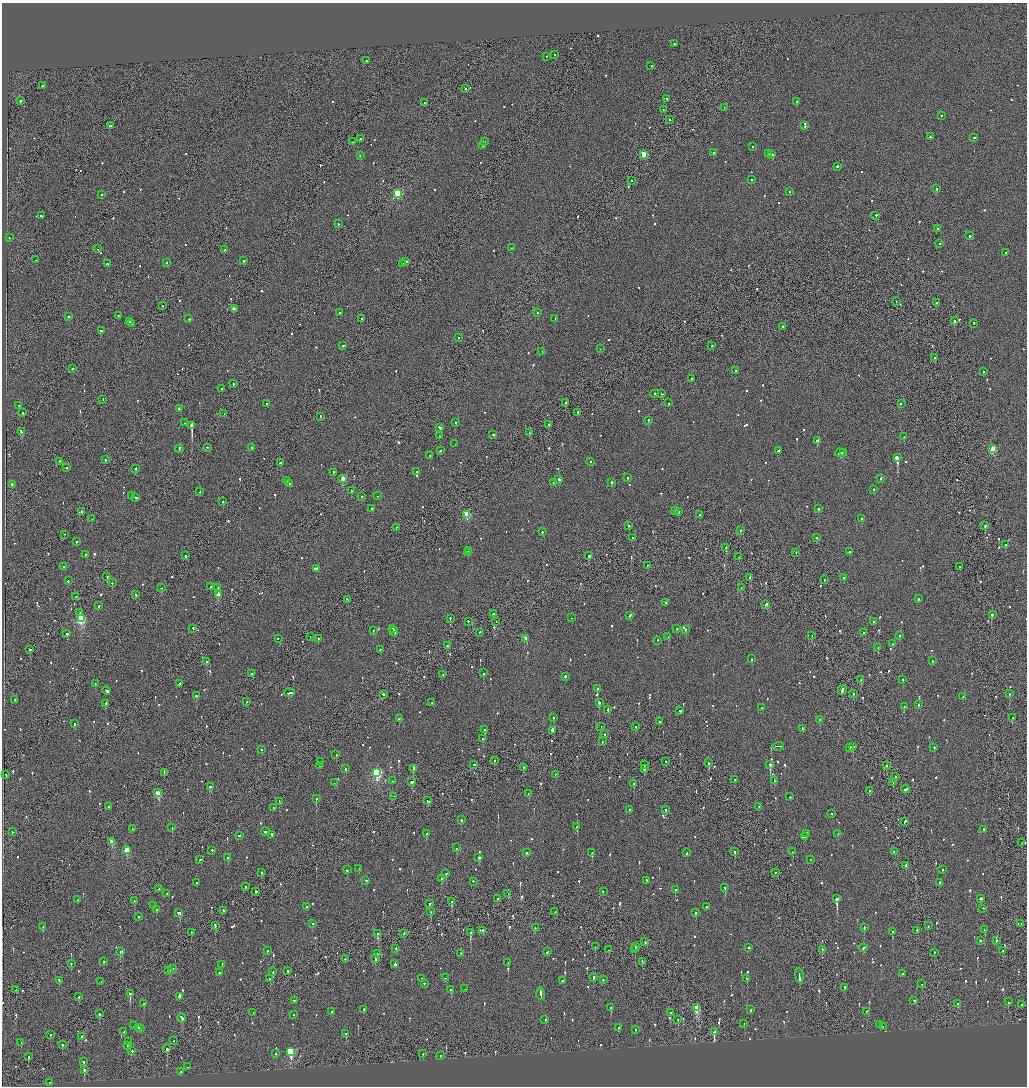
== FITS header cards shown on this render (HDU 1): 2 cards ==
NAXIS1  =                 2050
NAXIS2  =                 2168

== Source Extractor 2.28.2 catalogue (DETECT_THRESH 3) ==
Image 2050 x 2168 px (HDU 1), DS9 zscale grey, zoomed out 1/2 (1 PNG px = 2 x 2 image px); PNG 1029 x 1088 px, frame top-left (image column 2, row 2168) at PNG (2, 3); each listed source drawn as its Kron ellipse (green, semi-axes under 4 px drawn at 4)
Background -0.0968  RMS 0.068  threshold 0.204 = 3 sigma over >= 5 px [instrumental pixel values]
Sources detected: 1127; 43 cannot appear on this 1/2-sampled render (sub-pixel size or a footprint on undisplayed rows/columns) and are neither listed nor drawn; of the other 1084, the 500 brightest by FLUX_AUTO listed and drawn (584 fainter detections omitted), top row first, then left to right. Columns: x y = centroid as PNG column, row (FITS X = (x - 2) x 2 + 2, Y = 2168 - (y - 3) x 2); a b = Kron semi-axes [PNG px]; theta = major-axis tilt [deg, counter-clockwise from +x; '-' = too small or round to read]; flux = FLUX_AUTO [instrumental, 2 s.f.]
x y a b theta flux
674 44 2 2 - 160
555 55 2 2 - 79
546 57 2 2 - 310
366 61 2 2 - 81
651 66 2 1 - 99
42 86 2 2 - 100
466 89 2 2 - 76
667 99 2 1 - 240
21 101 3 2 - 100
797 102 2 2 - 83
425 103 2 2 - 410
724 108 2 1 - 160
663 110 2 2 - 85
941 116 2 2 - 180
669 120 2 2 - 440
110 126 2 2 - 900
805 126 4 2 - 260
930 137 2 2 - 430
974 138 2 2 - 330
360 139 2 1 - 130
353 142 2 1 - 110
484 142 2 2 - 130
483 146 2 2 - 110
753 147 2 2 - 100
714 153 2 2 - 94
768 154 3 1 - 340
644 155 3 3 - 420
771 155 3 2 - 280
360 156 2 2 - 73
837 167 2 2 - 300
752 180 2 2 - 270
631 181 2 1 - 170
937 189 2 2 - 370
789 192 2 2 - 110
398 194 3 3 - 920
101 195 2 2 - 89
41 216 3 2 - 130
876 216 2 2 - 490
338 224 2 2 - 98
938 229 2 2 - 120
970 236 2 2 - 190
9 238 2 2 - 79
940 244 2 2 - 100
511 248 2 1 - 230
98 249 2 2 - 92
225 250 2 2 - 86
1006 253 2 2 - 280
35 260 2 1 - 74
244 261 2 1 - 590
405 262 4 1 - 520
167 263 2 2 - 77
107 264 3 2 - 620
402 264 2 2 - 390
896 302 2 1 - 91
936 303 2 2 - 300
162 306 2 2 - 82
234 309 2 2 - 120
340 313 2 2 - 160
537 313 2 2 - 270
118 316 2 2 - 400
68 317 2 2 - 130
189 319 2 2 - 170
362 319 2 2 - 120
555 319 3 2 - 110
955 321 2 2 - 270
130 322 2 2 - 150
131 324 2 2 - 230
974 324 2 2 - 140
783 327 2 2 - 150
101 331 3 2 - 260
458 338 2 2 - 130
342 346 2 1 - 540
712 346 2 2 - 89
600 349 2 1 - 92
542 352 2 2 - 80
935 358 2 1 - 210
72 369 2 2 - 140
735 371 2 2 - 80
983 372 2 2 - 180
691 379 2 2 - 100
233 384 2 2 - 260
222 389 2 2 - 260
655 394 2 2 - 140
662 394 2 1 - 200
103 400 2 1 - 100
566 403 3 2 - 170
669 403 2 2 - 96
267 404 2 2 - 76
901 404 2 2 - 85
19 406 2 1 - 81
179 409 3 2 - 180
22 413 2 2 - 110
578 413 4 2 - 250
224 414 2 1 - 86
320 417 2 2 - 91
648 421 2 2 - 140
184 423 2 2 - 96
455 423 2 2 - 89
548 425 2 2 - 250
192 426 3 2 - 18000
439 428 3 2 - 240
21 432 4 2 - 380
529 433 2 2 - 140
493 435 2 2 - 130
440 436 2 2 - 96
904 437 2 2 - 100
817 441 2 2 - 1500
455 444 2 1 - 310
207 448 2 2 - 140
251 448 2 1 - 83
179 449 4 2 - 170
993 449 3 3 - 580
440 451 2 2 - 120
778 451 3 2 - 360
840 453 5 2 - 350
843 453 2 2 - 170
430 456 2 2 - 170
897 458 2 2 - 5200
105 460 2 2 - 380
60 462 2 1 - 99
590 462 2 2 - 100
280 463 2 2 - 74
66 468 2 2 - 99
136 469 2 2 - 130
417 472 2 2 - 210
333 473 2 2 - 110
628 478 2 2 - 76
343 479 2 2 - 210
881 479 2 2 - 180
559 480 2 2 - 880
287 481 2 2 - 91
553 483 3 2 - 160
611 483 2 2 - 110
289 484 2 2 - 150
12 485 2 2 - 900
874 490 2 1 - 290
351 491 2 1 - 150
200 492 2 1 - 160
131 496 2 1 - 78
377 496 2 2 - 73
361 497 2 2 - 81
136 498 3 2 - 200
223 502 2 2 - 220
371 509 2 2 - 75
818 509 2 2 - 110
674 511 2 2 - 130
81 512 2 2 - 150
678 512 3 2 - 200
467 515 3 3 - 570
699 515 2 2 - 86
92 519 2 2 - 91
862 519 2 2 - 340
628 526 2 1 - 81
985 526 2 2 - 1300
396 528 2 2 - 74
741 531 2 2 - 97
543 532 2 2 - 160
64 535 2 1 - 110
633 538 2 1 - 750
816 538 2 2 - 130
76 542 2 2 - 140
1006 545 3 2 - 180
726 548 3 2 - 600
469 551 2 2 - 160
849 552 2 2 - 170
467 553 2 2 - 93
796 553 2 2 - 80
86 555 2 1 - 170
185 556 2 2 - 92
589 556 2 2 - 640
739 557 2 1 - 83
647 566 2 2 - 77
64 567 2 2 - 100
960 567 2 2 - 160
317 569 3 2 - 770
107 577 2 1 - 470
750 578 3 2 - 750
844 578 2 2 - 86
824 580 2 2 - 100
68 581 2 2 - 270
112 583 2 2 - 100
211 587 2 2 - 78
161 588 2 2 - 130
218 588 2 2 - 110
741 588 2 1 - 130
136 595 2 2 - 160
218 595 3 2 - 190
76 597 2 2 - 170
918 599 2 2 - 130
347 600 3 2 - 130
665 603 2 2 - 110
766 605 3 2 - 280
99 606 2 2 - 130
80 613 2 2 - 88
493 614 3 2 - 180
992 615 2 2 - 980
630 616 4 2 - 170
571 618 2 1 - 140
81 619 3 3 - 1200
450 619 2 2 - 390
468 622 2 1 - 87
496 622 2 1 - 91
873 622 2 2 - 100
193 629 2 2 - 180
393 629 2 2 - 120
677 629 2 2 - 89
686 630 2 2 - 130
373 631 2 2 - 95
394 632 4 2 - 300
480 633 2 1 - 92
864 633 2 2 - 160
67 634 2 2 - 270
812 636 2 1 - 73
900 636 2 2 - 84
310 637 2 1 - 100
668 637 2 2 - 260
278 639 2 2 - 130
318 639 3 2 - 130
526 639 4 2 - 340
657 641 2 2 - 100
893 644 2 2 - 160
447 646 2 2 - 340
878 648 2 2 - 87
30 650 2 2 - 600
380 650 2 2 - 85
751 659 2 2 - 120
932 661 2 2 - 79
206 662 2 2 - 270
483 673 2 2 - 410
251 674 2 2 - 290
443 675 2 1 - 230
565 677 2 2 - 240
861 680 2 2 - 76
903 680 2 2 - 80
95 684 2 2 - 130
180 684 4 2 - 270
597 689 2 2 - 300
842 690 5 2 - 270
107 691 4 2 - 400
289 693 5 2 - 350
853 694 2 2 - 350
1009 694 2 2 - 130
384 695 2 2 - 530
196 696 2 2 - 270
963 697 2 2 - 79
15 700 2 2 - 88
246 702 2 1 - 77
431 703 2 2 - 110
599 703 2 2 - 480
105 704 2 2 - 110
918 705 2 2 - 93
904 707 2 2 - 270
761 708 2 2 - 110
608 710 2 2 - 290
680 711 2 2 - 500
554 718 2 2 - 120
1012 718 2 2 - 130
399 719 2 2 - 100
820 720 2 2 - 270
660 722 2 1 - 120
74 724 2 2 - 79
601 727 2 2 - 78
636 727 2 1 - 80
802 729 4 2 - 730
484 730 2 2 - 350
552 731 3 2 - 1000
605 734 2 2 - 190
483 739 2 2 - 270
602 742 2 2 - 85
778 747 6 1 4 400
853 747 2 1 - 540
850 748 2 1 - 610
934 748 2 2 - 93
261 750 2 2 - 79
336 755 2 2 - 110
494 761 2 2 - 120
320 762 2 2 - 80
666 762 2 2 - 86
709 763 2 2 - 200
474 765 3 2 - 280
644 765 2 2 - 350
770 765 2 2 - 2200
319 766 2 2 - 130
887 766 2 2 - 110
524 768 2 2 - 180
345 769 2 1 - 390
413 769 4 2 - 700
644 769 2 2 - 110
164 773 3 1 - 170
377 773 4 3 - 1700
6 775 2 2 - 110
555 775 2 1 - 95
895 777 2 1 - 90
734 780 2 2 - 110
393 781 2 1 - 100
774 781 4 2 - 240
412 782 2 2 - 630
334 783 2 2 - 88
893 783 2 2 - 470
634 784 2 2 - 85
211 787 3 2 - 320
906 789 4 2 - 250
869 791 2 2 - 130
158 793 3 3 - 350
528 794 2 2 - 75
393 797 2 2 - 220
790 797 2 2 - 79
316 799 2 2 - 500
427 801 2 2 - 160
279 802 3 2 - 310
108 807 2 2 - 410
759 807 3 2 - 130
274 808 2 2 - 130
629 810 2 2 - 140
666 810 2 2 - 140
832 814 2 2 - 75
461 820 2 2 - 420
904 822 3 2 - 150
577 827 2 2 - 130
172 828 2 2 - 83
132 829 2 2 - 85
983 830 4 2 - 200
12 832 2 2 - 100
266 832 4 2 - 570
807 833 2 2 - 220
427 834 2 2 - 120
838 834 2 2 - 94
271 835 2 2 - 180
239 836 2 1 - 130
804 837 4 2 - 270
112 842 3 2 - 300
1021 843 2 1 - 89
456 848 2 2 - 88
127 850 3 3 - 380
212 851 2 2 - 190
735 852 3 2 - 100
793 852 2 1 - 150
894 852 2 2 - 120
526 853 2 2 - 100
592 853 2 2 - 600
687 853 2 2 - 81
228 858 2 2 - 320
479 858 2 2 - 320
200 860 2 2 - 76
810 860 2 1 - 110
906 866 2 2 - 470
359 869 2 1 - 81
347 870 2 1 - 82
942 870 2 2 - 150
261 873 2 2 - 88
775 873 2 2 - 150
446 874 3 2 - 280
441 879 2 2 - 410
366 881 2 2 - 220
646 881 2 2 - 87
473 882 2 2 - 170
197 883 2 2 - 120
940 883 2 2 - 600
245 887 2 2 - 80
725 888 2 2 - 500
159 889 2 2 - 73
675 890 2 2 - 260
256 892 2 2 - 480
603 892 2 2 - 180
167 894 2 2 - 97
508 894 2 2 - 190
498 899 2 2 - 80
837 899 2 2 - 3400
980 899 3 2 - 1800
77 900 2 1 - 94
134 901 2 2 - 160
452 902 2 2 - 1700
430 904 2 1 - 180
154 906 2 2 - 88
307 907 2 2 - 110
706 907 2 2 - 150
983 909 2 1 - 160
157 910 2 2 - 250
224 911 3 2 - 220
431 912 2 1 - 89
555 912 2 1 - 110
179 913 4 2 - 190
695 913 2 2 - 220
139 917 2 2 - 98
313 924 2 2 - 110
1021 924 2 2 - 95
215 926 3 2 - 140
928 926 2 1 - 94
43 927 2 2 - 250
535 928 2 2 - 110
864 928 2 2 - 220
984 930 3 2 - 160
483 931 2 1 - 110
917 931 2 2 - 81
191 932 2 1 - 96
893 932 2 2 - 450
470 933 3 2 - 440
378 934 3 2 - 260
404 934 2 1 - 300
981 941 2 2 - 140
996 941 2 2 - 180
645 942 2 2 - 130
595 947 2 1 - 100
635 947 2 1 - 180
749 948 2 2 - 110
863 948 3 2 - 120
396 949 2 2 - 130
635 949 2 1 - 200
608 950 2 2 - 85
822 950 2 2 - 91
267 951 2 2 - 110
1002 951 2 1 - 150
120 952 3 2 - 500
547 952 3 2 - 130
934 953 2 2 - 97
377 954 2 1 - 82
460 954 2 2 - 80
345 959 2 2 - 140
375 959 2 2 - 190
103 962 2 1 - 170
642 962 2 1 - 150
508 963 2 2 - 90
71 964 2 2 - 96
395 964 4 2 - 350
222 965 3 2 - 470
173 969 2 1 - 120
169 971 4 2 - 540
288 971 2 2 - 450
273 972 2 2 - 150
219 973 2 2 - 230
902 974 2 2 - 230
799 976 7 2 -78 750
446 978 3 2 - 350
593 978 3 2 - 180
269 979 2 2 - 190
422 979 2 2 - 91
747 979 2 2 - 76
603 980 2 2 - 150
59 981 3 2 - 76
562 981 3 2 - 140
101 982 2 2 - 84
424 984 2 2 - 73
922 984 2 1 - 130
844 988 2 2 - 340
465 989 2 2 - 77
16 990 2 1 - 77
451 990 2 2 - 110
130 994 2 2 - 990
541 994 6 2 -86 520
79 997 2 2 - 270
179 997 2 2 - 130
294 1001 3 2 - 110
914 1001 2 2 - 140
1008 1002 2 2 - 130
144 1004 2 2 - 440
958 1004 2 2 - 75
1021 1005 2 2 - 140
611 1008 2 2 - 450
697 1008 3 2 - 530
364 1010 3 2 - 130
751 1010 2 2 - 82
332 1012 2 2 - 130
866 1012 2 2 - 93
253 1013 2 2 - 86
671 1013 2 2 - 260
99 1014 2 2 - 130
293 1015 2 2 - 97
182 1018 4 2 - 440
545 1020 3 2 - 150
678 1020 2 2 - 210
744 1024 2 2 - 94
880 1025 2 2 - 300
134 1026 3 2 - 230
883 1027 2 1 - 84
138 1028 3 2 - 240
618 1028 3 2 - 140
140 1029 2 2 - 180
636 1030 2 2 - 100
124 1032 2 1 - 180
714 1032 3 1 - 5600
346 1034 2 2 - 170
50 1035 2 2 - 110
82 1037 3 2 - 250
174 1041 2 2 - 75
128 1042 2 2 - 99
21 1043 2 2 - 100
62 1045 2 2 - 230
127 1046 2 2 - 320
167 1049 2 2 - 240
132 1051 2 2 - 83
290 1052 3 3 - 1100
276 1054 2 2 - 88
423 1054 2 1 - 120
440 1056 2 2 - 120
28 1057 2 2 - 430
84 1062 2 2 - 360
188 1067 2 1 - 110
84 1070 2 2 - 350
181 1072 2 2 - 170
49 1083 2 1 - 78
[584 fainter detections neither listed nor drawn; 43 sub-pixel or undisplayed-footprint detections neither listed nor drawn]